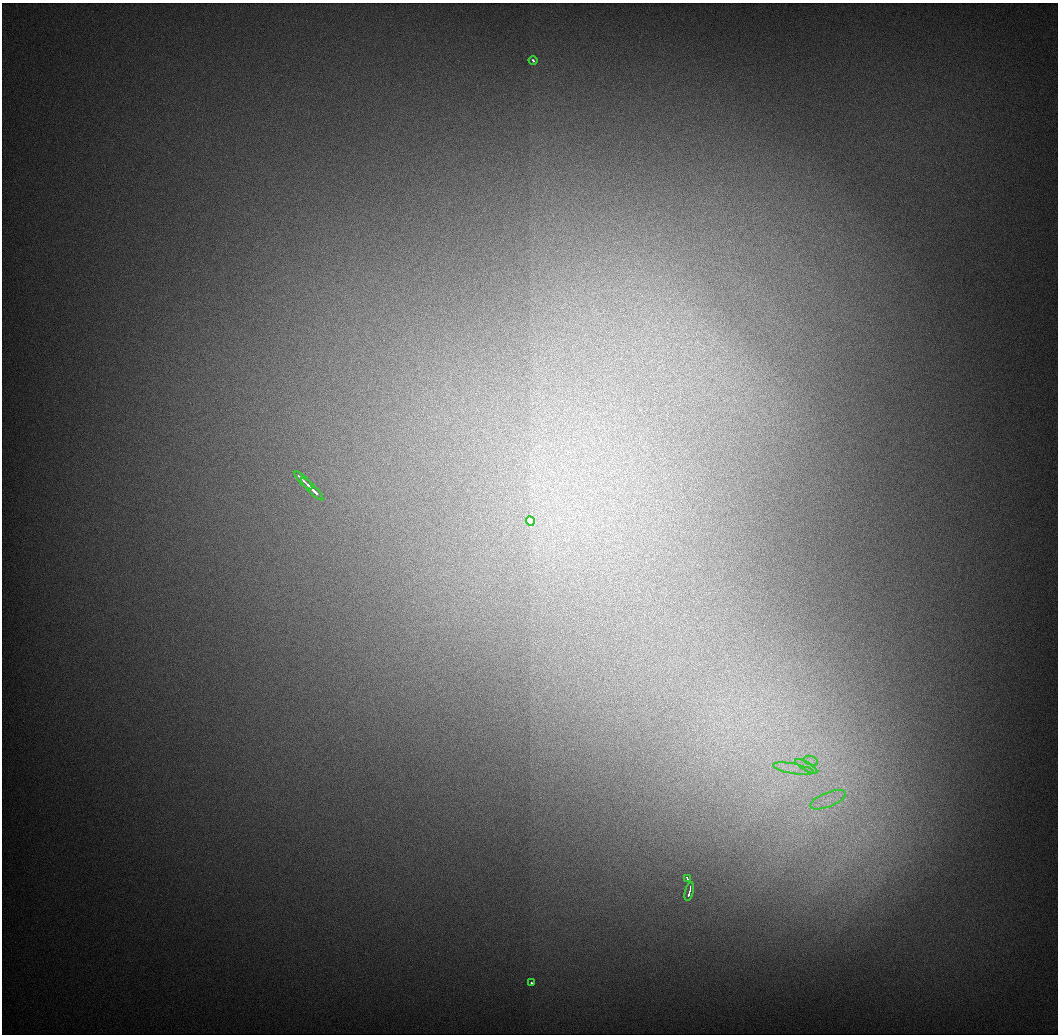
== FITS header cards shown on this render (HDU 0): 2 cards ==
NAXIS1  =                 1056 / Length of Axis 1 (Serial)
NAXIS2  =                 1032 / Length of Axis 2 (Parallel)

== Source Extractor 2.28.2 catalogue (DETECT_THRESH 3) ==
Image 1056 x 1032 px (HDU 0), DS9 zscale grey, 1 PNG px = 1 image px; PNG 1060 x 1036 px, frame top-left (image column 1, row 1032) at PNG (2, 3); each listed source drawn as its Kron ellipse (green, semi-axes under 4 px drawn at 4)
Background 549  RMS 5.9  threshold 17.8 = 3 sigma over >= 5 px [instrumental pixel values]
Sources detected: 11; all 11 listed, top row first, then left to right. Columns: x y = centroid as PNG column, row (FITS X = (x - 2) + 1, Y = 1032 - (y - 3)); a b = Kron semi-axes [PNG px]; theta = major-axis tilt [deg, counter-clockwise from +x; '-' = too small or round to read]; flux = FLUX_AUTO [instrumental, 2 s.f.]
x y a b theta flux
533 60 4 3 - 1000
303 481 12 2 -45 5700
312 489 15 3 -45 7400
530 521 5 4 - 22000
811 761 7 4 -19 1300
806 766 12 3 -31 1500
793 769 21 5 -10 4200
828 800 19 7 22 5500
687 878 4 3 - 1800
689 891 9 3 76 7800
531 983 3 3 - 1200